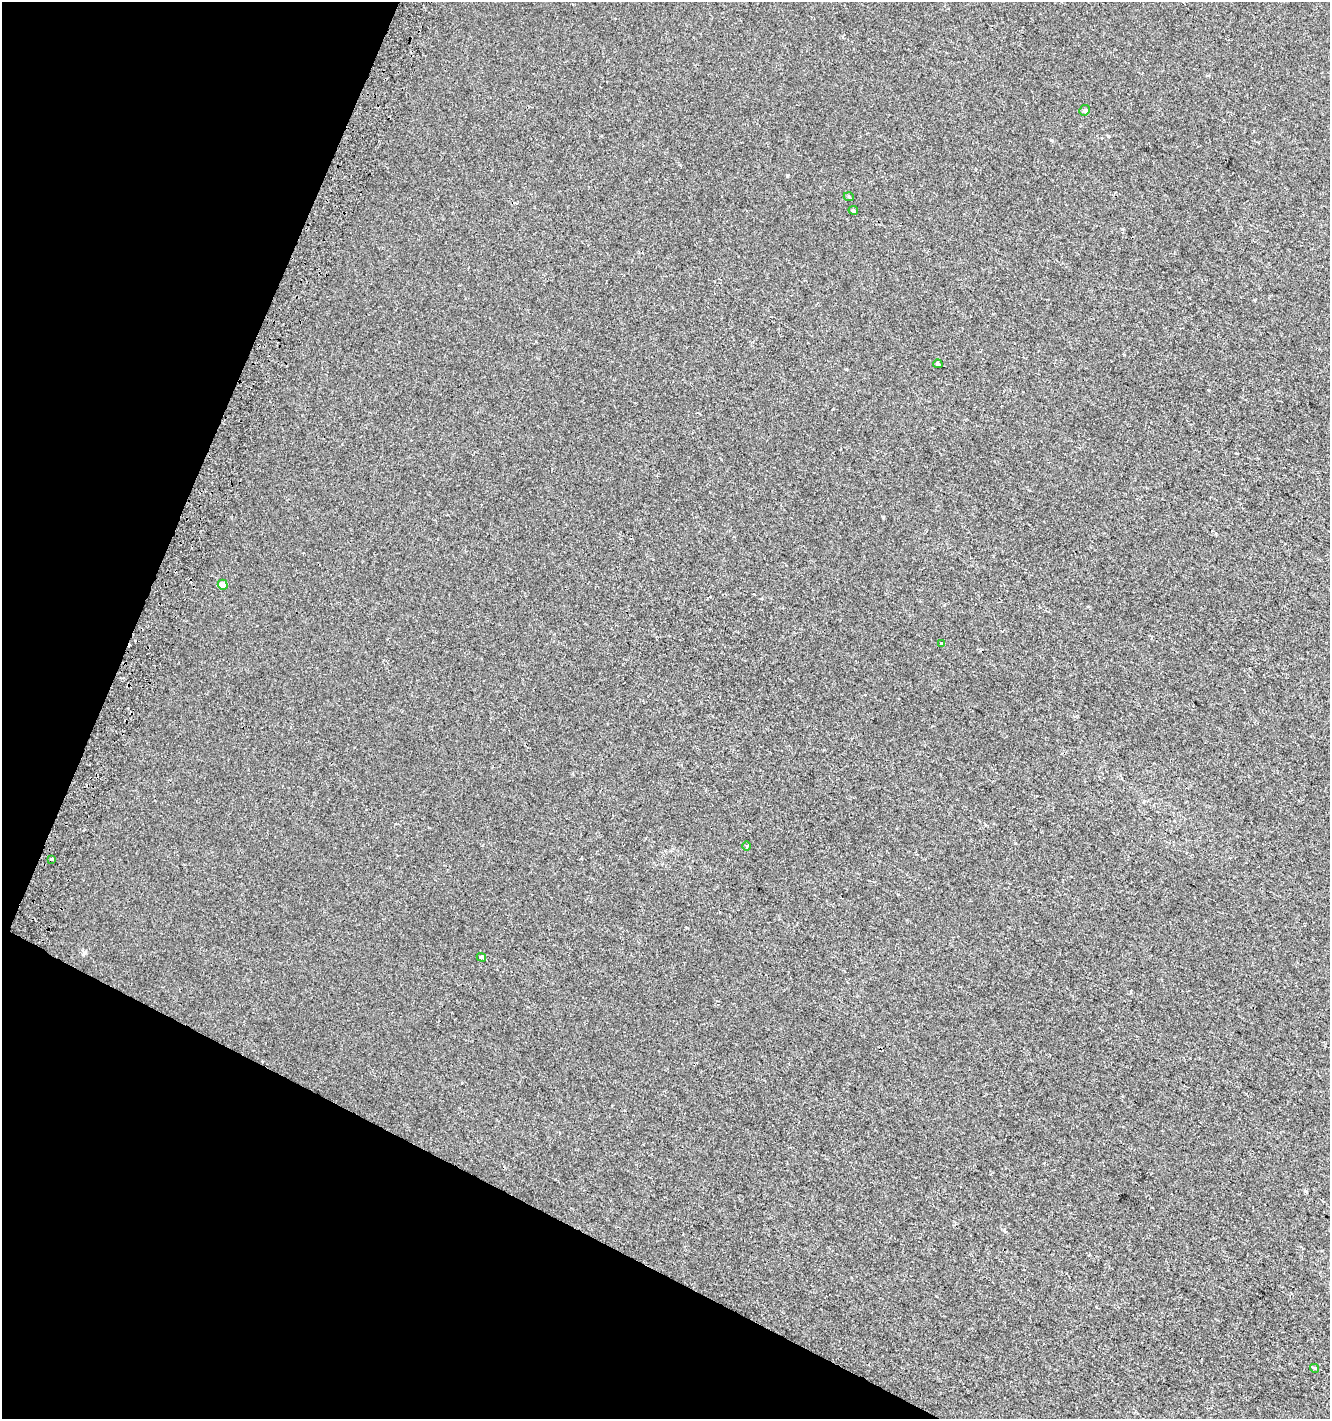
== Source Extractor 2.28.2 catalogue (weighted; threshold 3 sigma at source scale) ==
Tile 9 of 4 x 4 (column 1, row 3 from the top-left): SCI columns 309-1636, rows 1437-2853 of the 5865 x 5714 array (HDU 1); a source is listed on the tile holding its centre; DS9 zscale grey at full resolution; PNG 1332 x 1421 px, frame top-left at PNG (2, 2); each listed source drawn as its Kron ellipse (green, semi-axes under 4 px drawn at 4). Shown black and unused: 22% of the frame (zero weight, under 2 of 3 exposures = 2% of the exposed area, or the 3 px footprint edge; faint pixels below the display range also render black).
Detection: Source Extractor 2.28.2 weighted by HDU 2 'WHT'; one run over the whole footprint, this tile lists its part. Background 3.61e-04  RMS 0.0028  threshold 0.0125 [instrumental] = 3 sigma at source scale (4.5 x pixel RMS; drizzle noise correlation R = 1.50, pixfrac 1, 0.0396/0.0396 arcsec/px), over >= 5 px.
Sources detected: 12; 2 cosmic-ray / hot-pixel residue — neither listed nor drawn; the other 10 listed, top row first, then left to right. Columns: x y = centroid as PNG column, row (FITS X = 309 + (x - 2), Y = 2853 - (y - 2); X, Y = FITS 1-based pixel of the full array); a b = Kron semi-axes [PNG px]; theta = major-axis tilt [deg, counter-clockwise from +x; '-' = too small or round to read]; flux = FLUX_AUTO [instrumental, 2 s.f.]
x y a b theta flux
1085 110 5 5 - 0.52
849 197 5 3 - 0.27
853 210 5 4 - 0.53
938 364 4 3 - 2.3
223 585 5 5 - 2.6
942 643 3 3 - 0.64
747 846 5 3 - 0.31
52 859 3 3 - 2.1
481 957 5 3 - 3.3
1315 1368 4 3 - 2.1
Unlisted compact peaks at least as high as the median listed source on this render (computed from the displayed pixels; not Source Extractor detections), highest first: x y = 883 517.